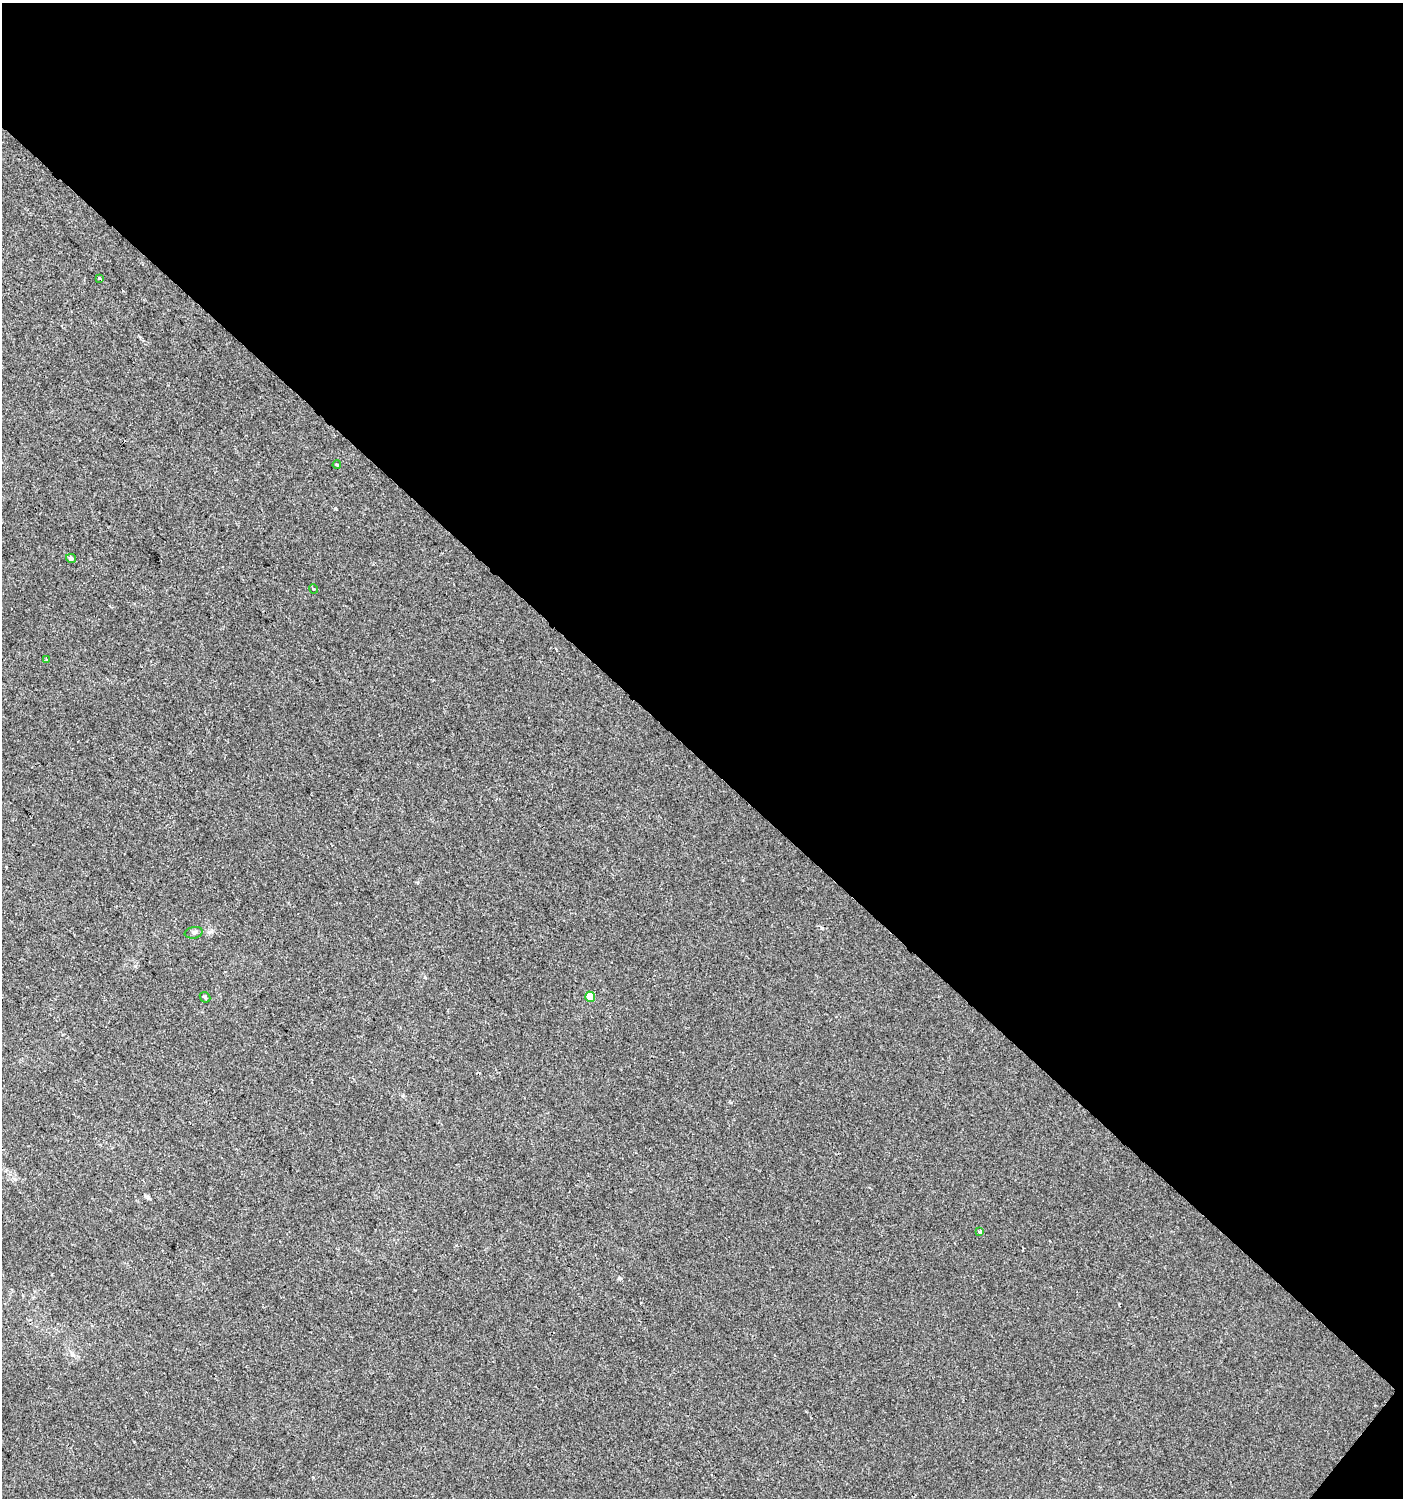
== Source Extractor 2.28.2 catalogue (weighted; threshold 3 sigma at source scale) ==
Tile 2 of 2 x 2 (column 2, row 1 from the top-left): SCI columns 1510-2910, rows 1497-2992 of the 3001 x 2992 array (HDU 1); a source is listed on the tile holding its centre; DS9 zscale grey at full resolution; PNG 1405 x 1500 px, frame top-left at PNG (2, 3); each listed source drawn as its Kron ellipse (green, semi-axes under 4 px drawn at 4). Shown black and unused: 51% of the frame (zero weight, under 2 of 3 exposures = <1% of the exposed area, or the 3 px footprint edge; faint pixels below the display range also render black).
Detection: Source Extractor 2.28.2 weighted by HDU 2 'WHT'; one run over the whole footprint, this tile lists its part. Background 0.0011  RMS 0.0041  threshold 0.0185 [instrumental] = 3 sigma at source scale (4.5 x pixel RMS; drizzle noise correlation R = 1.50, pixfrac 1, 0.0396/0.0396 arcsec/px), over >= 5 px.
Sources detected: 11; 2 cosmic-ray / hot-pixel residue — neither listed nor drawn; the other 9 listed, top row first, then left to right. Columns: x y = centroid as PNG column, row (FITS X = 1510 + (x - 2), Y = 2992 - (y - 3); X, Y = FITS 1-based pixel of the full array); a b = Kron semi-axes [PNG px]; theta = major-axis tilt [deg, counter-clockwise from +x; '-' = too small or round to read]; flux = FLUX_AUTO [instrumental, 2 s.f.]
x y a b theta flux
99 278 3 3 - 0.99
337 465 4 4 - 0.45
71 558 5 4 - 1.2
314 589 4 3 - 0.38
46 660 3 3 - 1.3
194 933 9 5 10 1
205 997 6 4 -44 0.6
590 997 5 5 - 10
979 1231 4 3 - 1.7